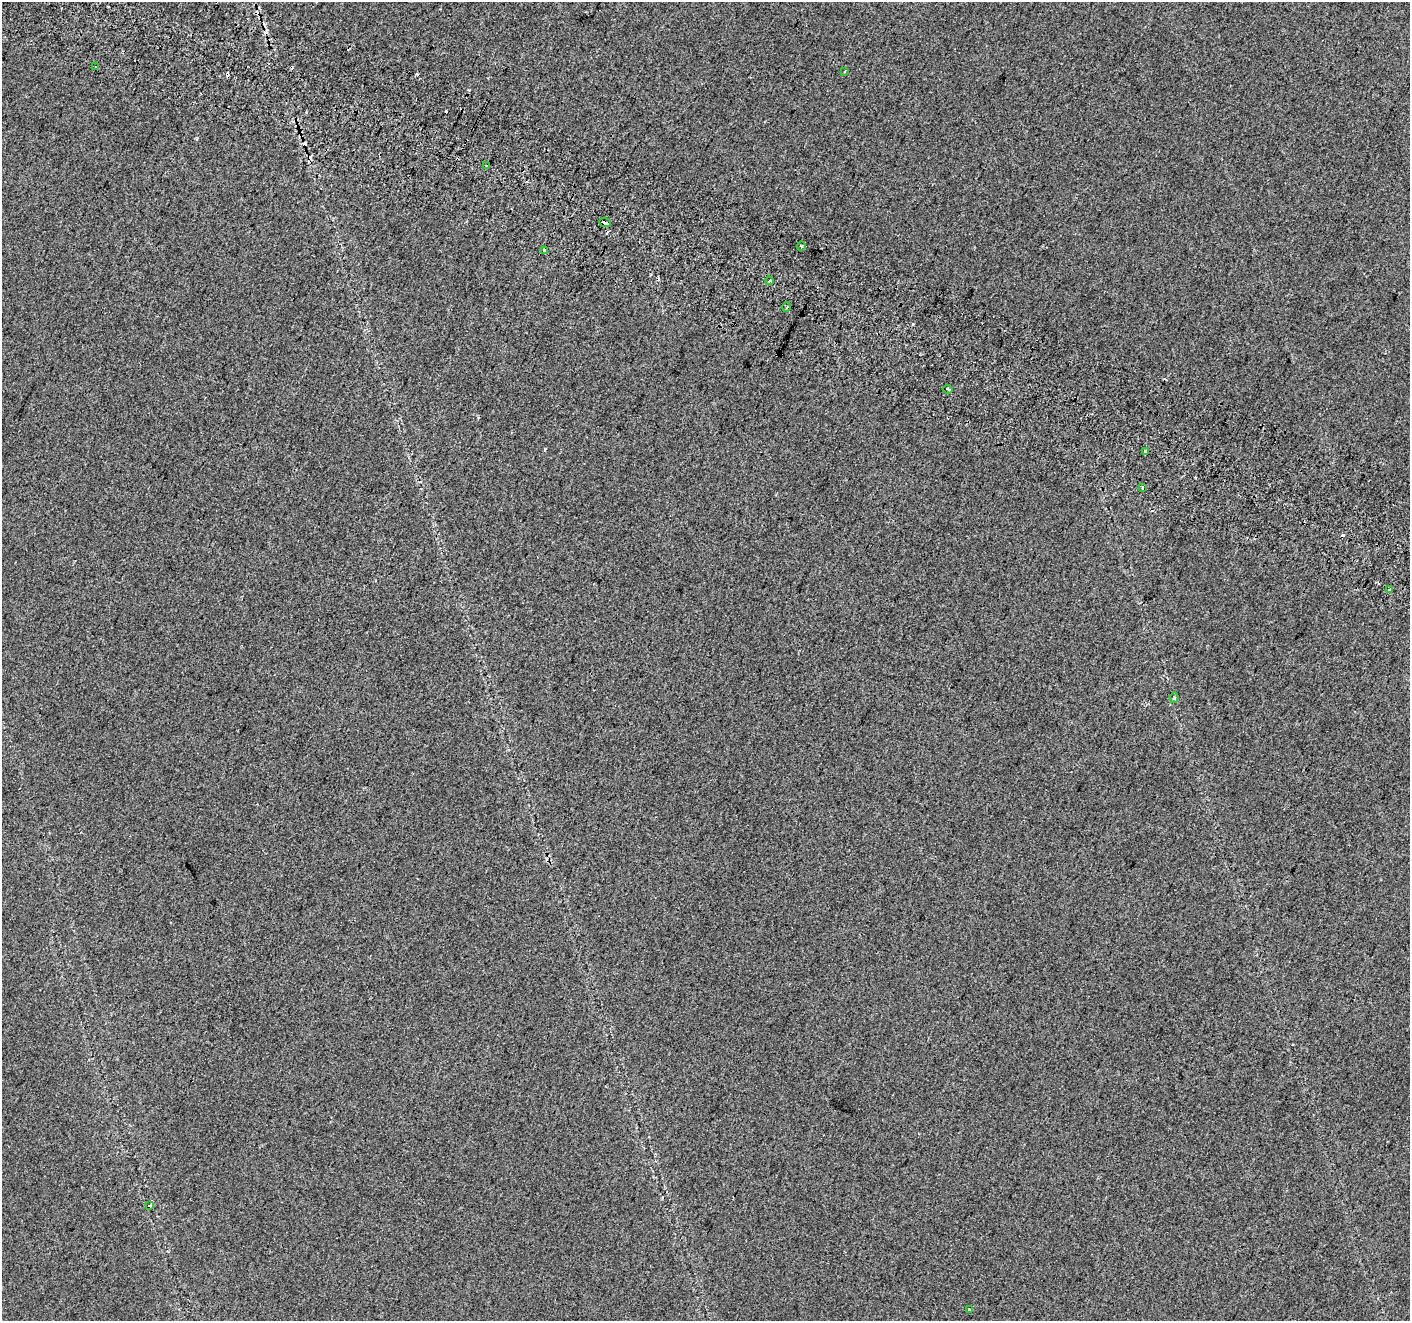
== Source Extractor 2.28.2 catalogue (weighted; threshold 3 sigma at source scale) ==
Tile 11 of 4 x 4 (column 3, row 3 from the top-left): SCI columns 2834-4241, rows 1566-2884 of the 5675 x 5835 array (HDU 1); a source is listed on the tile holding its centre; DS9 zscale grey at full resolution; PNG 1412 x 1323 px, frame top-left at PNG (2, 2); each listed source drawn as its Kron ellipse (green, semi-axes under 4 px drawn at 4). Shown black and unused: <1% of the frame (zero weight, under 2 of 3 exposures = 2% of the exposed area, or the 3 px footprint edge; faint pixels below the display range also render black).
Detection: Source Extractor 2.28.2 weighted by HDU 2 'WHT'; one run over the whole footprint, this tile lists its part. Background 0.0289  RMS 0.012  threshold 0.0525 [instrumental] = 3 sigma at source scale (4.5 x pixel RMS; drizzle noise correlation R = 1.50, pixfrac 1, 0.0396/0.0396 arcsec/px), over >= 5 px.
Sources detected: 30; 15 cosmic-ray / hot-pixel residue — neither listed nor drawn; the other 15 listed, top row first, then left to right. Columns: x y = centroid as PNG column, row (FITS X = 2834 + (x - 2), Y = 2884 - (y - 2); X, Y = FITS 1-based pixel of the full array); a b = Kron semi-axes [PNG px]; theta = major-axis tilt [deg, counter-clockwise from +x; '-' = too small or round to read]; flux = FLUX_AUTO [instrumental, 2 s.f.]
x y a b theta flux
96 67 4 3 - 15
845 71 3 3 - 2.3
487 166 3 3 - 3.4
605 223 6 3 -20 6.6
801 246 4 3 - 1.1
545 250 3 3 - 6
769 281 4 3 - 1.3
787 307 5 3 - 1.3
948 389 4 3 - 3.2
1145 452 3 3 - 4.9
1142 488 3 3 - 8.8
1389 590 3 3 - 6.6
1174 698 5 4 - 1.4
150 1205 3 3 - 2.7
969 1309 3 3 - 3.5
Overlapping masked pixels (flux is a lower limit): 1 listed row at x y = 605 223